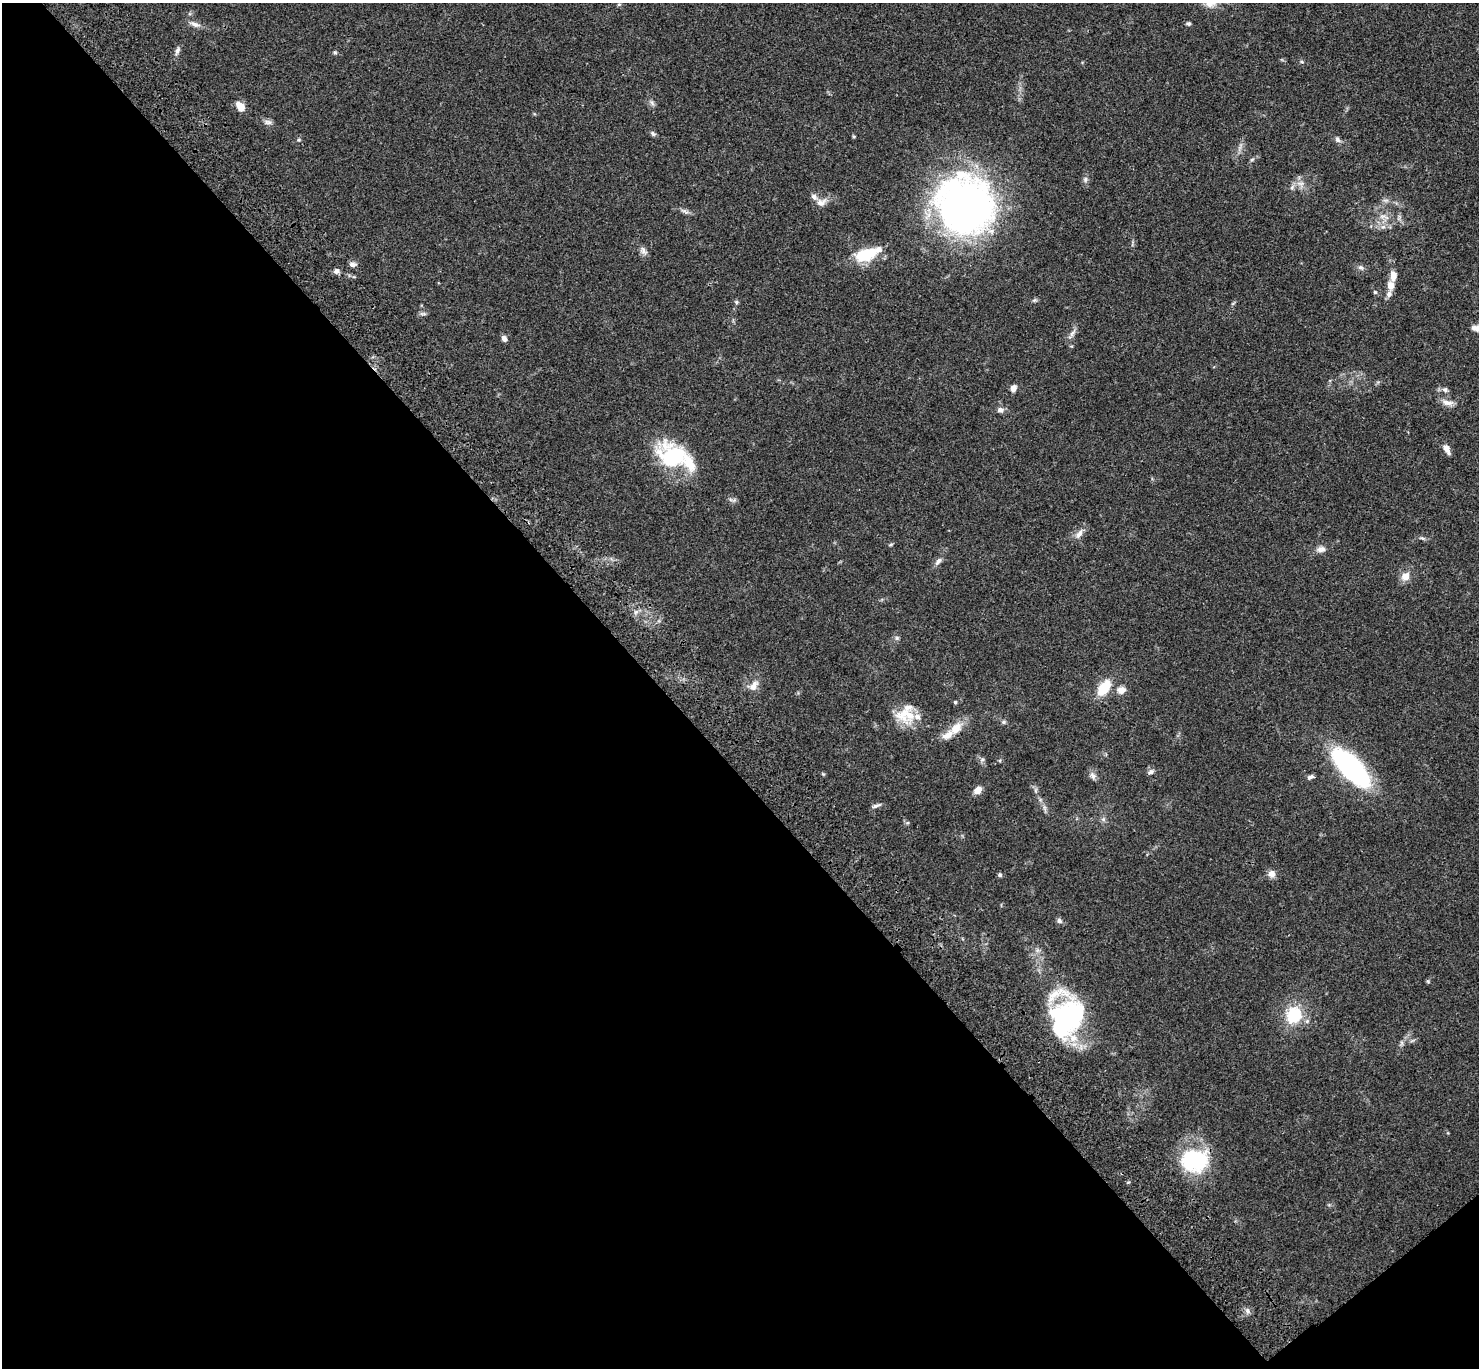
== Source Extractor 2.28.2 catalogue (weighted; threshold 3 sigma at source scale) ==
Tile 14 of 4 x 4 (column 2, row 4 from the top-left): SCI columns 1577-3053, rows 245-1610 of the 6109 x 6091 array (HDU 1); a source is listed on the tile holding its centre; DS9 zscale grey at full resolution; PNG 1481 x 1370 px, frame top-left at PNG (2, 3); no overlay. Shown black and unused: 45% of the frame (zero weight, under 3 of 4 exposures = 6% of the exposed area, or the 3 px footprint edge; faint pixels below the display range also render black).
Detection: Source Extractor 2.28.2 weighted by HDU 2 'WHT'; one run over the whole footprint, this tile lists its part. Background 0.0504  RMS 0.0055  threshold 0.0246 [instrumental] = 3 sigma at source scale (4.5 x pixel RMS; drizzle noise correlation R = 1.50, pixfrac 1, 0.05/0.05 arcsec/px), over >= 5 px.
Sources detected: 78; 2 inside a brighter object's white glare — not listed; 4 inside a brighter listed object's ellipse — not listed separately; the other 72 listed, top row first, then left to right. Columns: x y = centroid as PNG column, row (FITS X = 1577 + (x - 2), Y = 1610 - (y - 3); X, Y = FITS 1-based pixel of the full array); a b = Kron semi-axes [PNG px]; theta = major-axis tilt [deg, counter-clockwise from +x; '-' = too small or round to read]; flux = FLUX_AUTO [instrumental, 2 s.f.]
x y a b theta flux
619 4 5 4 - 0.63
1188 23 5 5 - 0.86
195 24 16 6 -22 2.8
177 51 12 5 65 1.8
335 53 5 4 - 0.72
1302 62 5 3 - 0.58
652 103 8 5 -46 1.2
240 106 12 8 -52 4.8
268 122 11 6 -8 1.8
653 134 7 6 - 1.2
299 140 5 4 - 0.67
1338 140 8 6 -47 1.5
1252 160 6 4 29 0.83
1085 179 7 6 - 1.4
1292 187 8 6 68 1.4
821 202 15 10 16 3.6
965 205 63 57 -52 240
685 211 12 5 -31 1.6
1384 217 17 5 -12 3
1383 227 7 6 - 1.7
643 251 13 7 -64 2.2
866 254 28 11 21 23
352 264 9 6 -1 1.8
1360 267 8 6 -2 1.4
337 271 7 6 - 1.9
1393 276 13 7 90 4.1
1391 285 8 6 89 4.7
1375 292 5 4 - 0.75
1389 294 8 7 - 2
1034 300 7 5 20 0.9
736 302 6 5 - 0.82
424 314 8 4 1 1.1
1474 328 7 6 - 1.5
1072 333 11 5 43 1.9
504 339 7 6 - 1.9
1013 388 8 6 73 2.5
1445 390 8 7 - 1.6
1447 403 17 7 -6 3.3
1000 410 8 7 - 2
1447 449 13 6 -62 3.1
672 456 36 28 -34 41
1079 534 14 6 56 3.1
891 544 6 3 20 0.62
1321 549 13 8 14 2.7
938 561 13 6 50 2.2
1405 576 8 7 - 5.8
636 612 7 4 34 1.3
897 638 6 6 - 1
753 686 16 8 52 4.2
1104 688 15 9 55 17
1121 690 11 9 8 3.7
955 702 4 4 - 0.74
904 713 30 16 39 13
1003 722 6 5 - 0.93
956 728 20 11 47 7.8
982 760 7 4 1 1
1351 768 48 19 -46 82
1151 772 9 6 29 1.5
823 774 5 4 - 0.58
1093 776 10 7 -46 2
1310 777 8 5 22 1.5
978 790 9 7 43 3.9
1036 790 7 4 71 0.87
876 806 12 4 23 1.5
1103 819 7 6 - 1.2
1272 874 9 9 - 3
1000 875 6 5 - 0.84
1059 921 8 6 -50 1.5
1294 1015 17 15 69 21
1069 1019 44 27 85 86
1194 1161 30 24 4 44
1247 1310 8 5 -83 1.6